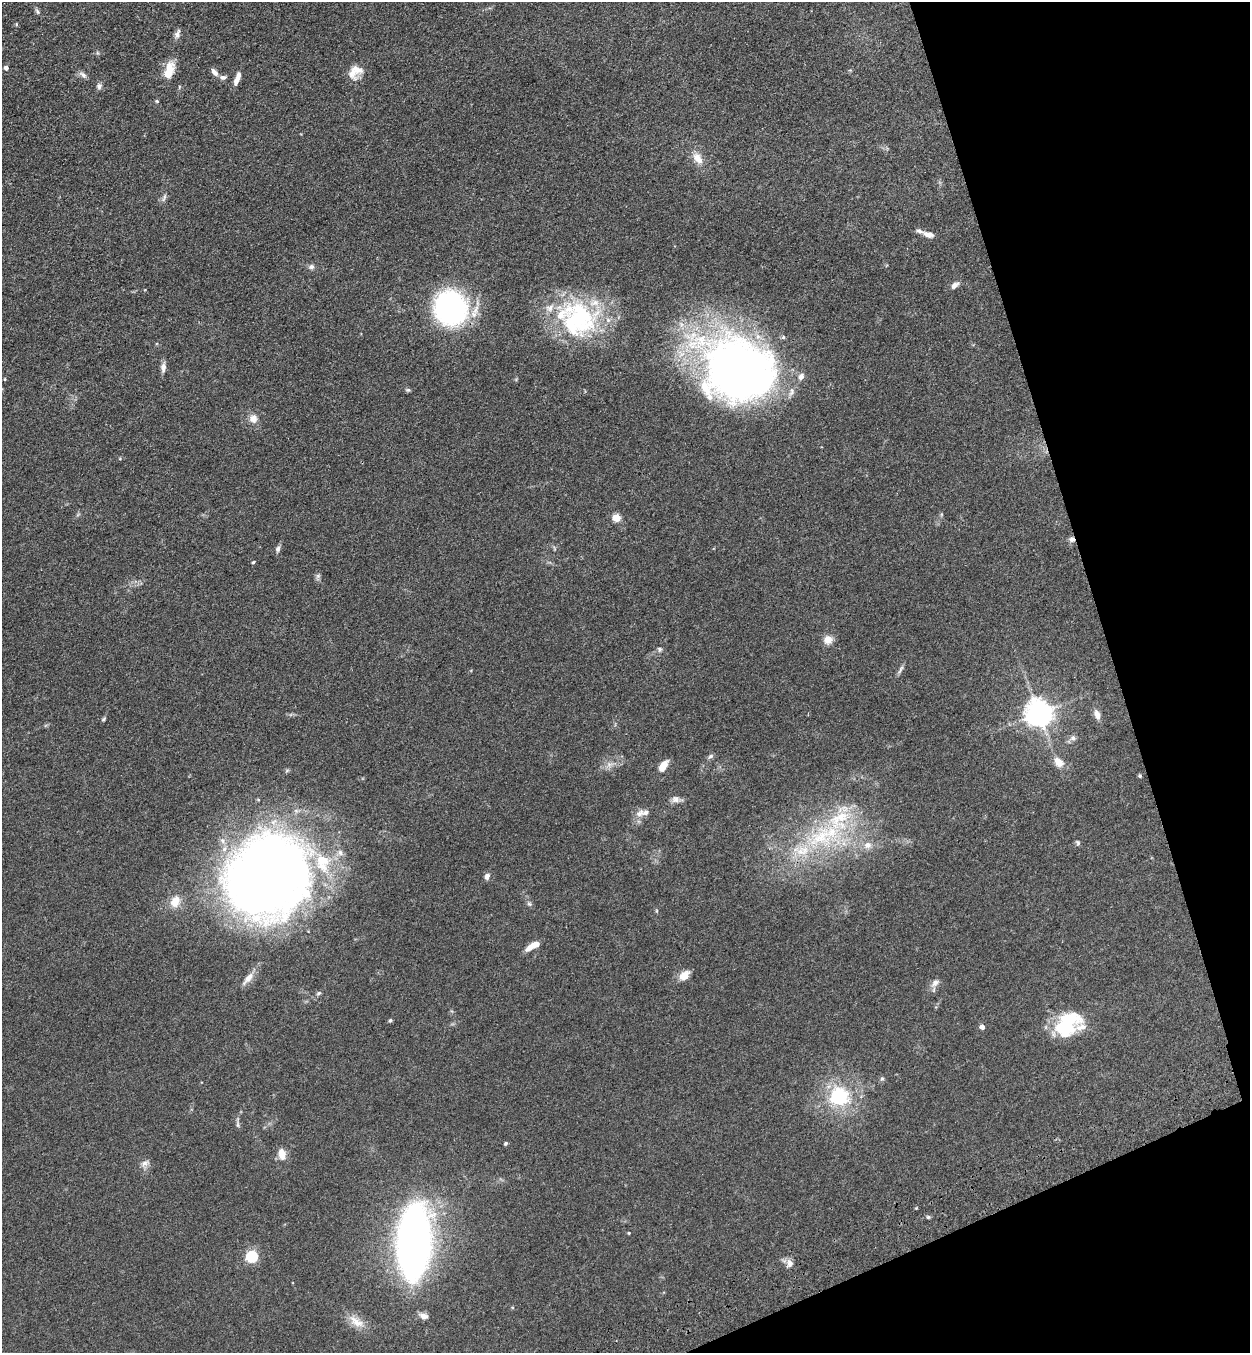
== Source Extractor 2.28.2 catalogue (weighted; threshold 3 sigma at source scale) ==
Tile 12 of 4 x 4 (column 4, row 3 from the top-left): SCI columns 3948-5195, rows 1464-2814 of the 5523 x 5630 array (HDU 1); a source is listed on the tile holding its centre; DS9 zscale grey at full resolution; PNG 1252 x 1355 px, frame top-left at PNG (2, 2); no overlay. Shown black and unused: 15% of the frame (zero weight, under 3 of 4 exposures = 6% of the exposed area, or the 3 px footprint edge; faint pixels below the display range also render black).
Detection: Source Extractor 2.28.2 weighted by HDU 2 'WHT'; one run over the whole footprint, this tile lists its part. Background 0.0595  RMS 0.0065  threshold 0.0292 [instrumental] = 3 sigma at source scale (4.5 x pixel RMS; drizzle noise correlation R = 1.50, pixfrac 1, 0.05/0.05 arcsec/px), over >= 5 px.
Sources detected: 86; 2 inside a brighter object's white glare — not listed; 11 inside a brighter listed object's ellipse — not listed separately; the other 73 listed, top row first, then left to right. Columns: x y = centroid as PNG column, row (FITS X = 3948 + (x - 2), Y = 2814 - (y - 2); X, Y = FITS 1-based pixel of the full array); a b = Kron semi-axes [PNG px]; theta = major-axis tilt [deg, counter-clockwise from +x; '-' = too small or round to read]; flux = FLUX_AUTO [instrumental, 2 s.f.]
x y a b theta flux
37 11 10 5 -57 1.4
16 24 5 3 - 0.59
177 34 12 6 69 2.7
6 68 5 5 - 2.4
169 70 21 10 73 12
214 72 10 6 -51 3
355 72 20 14 45 8.8
83 75 11 6 -44 2.3
223 77 10 6 4 2
237 80 13 6 72 4.2
99 86 9 7 -83 2
157 101 5 4 - 0.8
698 158 17 10 -55 7.5
164 197 12 4 71 1.8
928 234 15 7 -18 3.9
311 267 8 6 -11 2
955 285 12 7 38 2.8
451 308 27 25 -68 150
578 319 48 46 -40 85
163 367 12 6 86 3.4
736 370 83 67 -16 360
5 379 5 3 - 0.51
408 390 7 5 -11 1
253 418 11 10 - 4.8
617 518 5 5 - 16
1072 539 7 7 - 2.3
278 549 8 5 72 1.9
253 562 4 3 - 0.64
318 576 7 6 - 1.4
828 640 9 9 - 6.3
660 649 7 7 - 1.4
900 670 15 4 62 1.8
1039 713 8 8 - 780
1097 715 12 7 -68 4
104 719 6 4 29 0.88
1073 738 8 7 - 2
710 756 8 5 38 1.5
1059 762 13 9 -46 6.8
609 764 11 6 -2 3.4
663 766 13 7 57 7.1
1140 776 6 4 -83 0.78
676 799 14 8 -7 3.4
640 813 14 9 39 4.6
839 820 69 32 51 71
1078 843 7 5 -52 1.2
868 845 12 10 9 4.9
340 853 10 7 -68 3
268 872 76 71 48 700
487 876 8 6 73 2.8
175 901 14 10 64 8.8
529 904 7 5 -21 1.3
656 911 6 4 -90 0.66
536 944 9 6 11 5.1
684 975 15 10 40 5.9
248 978 21 7 49 5.7
935 983 13 8 45 3.7
319 993 7 5 27 1.2
390 1020 4 4 - 1.1
1067 1024 29 19 47 45
982 1027 5 5 - 3.5
882 1079 7 5 67 1.1
839 1097 7 7 - 170
237 1123 17 4 -88 1.7
506 1143 5 4 - 0.98
282 1154 15 9 -81 6
145 1163 13 8 30 3.1
928 1217 5 4 - 0.91
629 1233 4 3 - 0.67
414 1242 56 24 87 410
252 1256 6 5 - 72
790 1263 10 8 -89 3.4
423 1316 11 7 -22 3.4
356 1321 25 11 -35 8.7
Overlapping masked pixels (flux is a lower limit): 2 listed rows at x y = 451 308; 1072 539